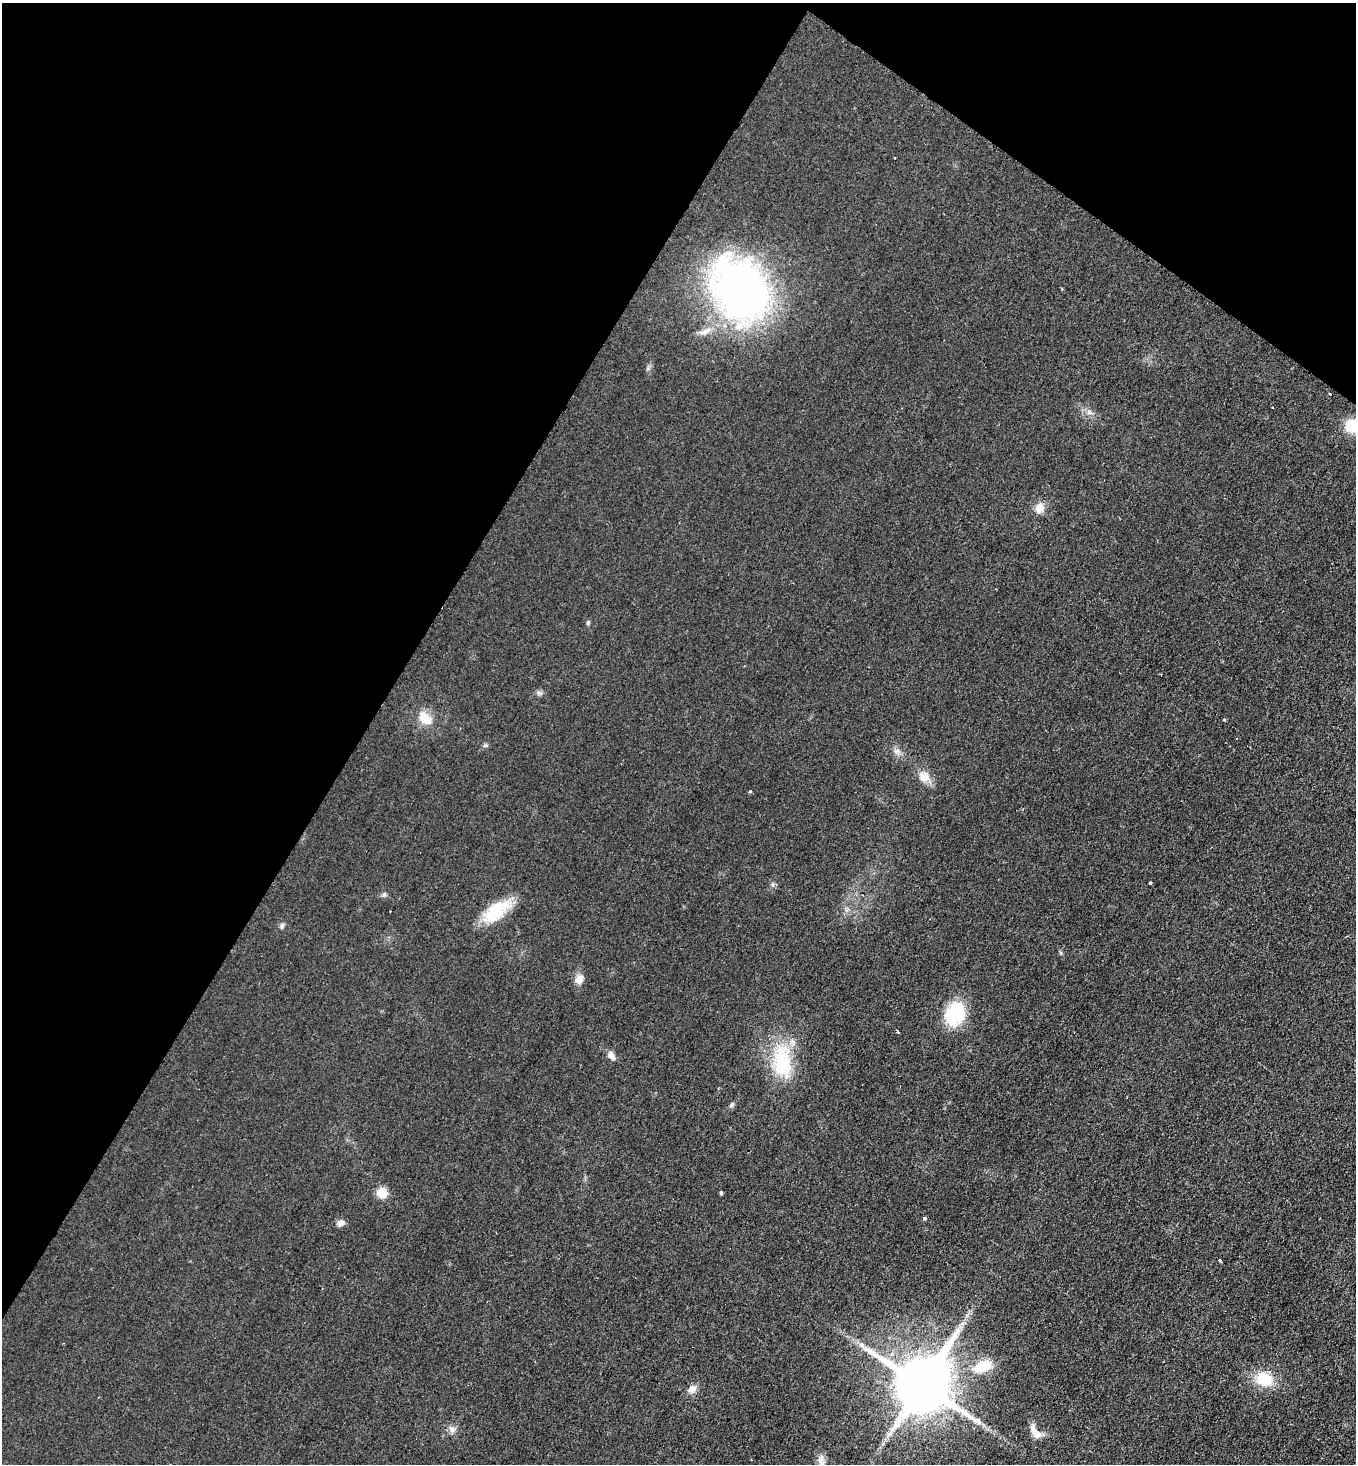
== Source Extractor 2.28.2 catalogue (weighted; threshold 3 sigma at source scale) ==
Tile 2 of 4 x 4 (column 2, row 1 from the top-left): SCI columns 1510-2863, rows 4397-5858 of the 5866 x 5858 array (HDU 1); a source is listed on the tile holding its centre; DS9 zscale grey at full resolution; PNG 1358 x 1466 px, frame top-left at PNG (2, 3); no overlay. Shown black and unused: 33% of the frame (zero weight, under 2 of 3 exposures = <1% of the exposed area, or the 3 px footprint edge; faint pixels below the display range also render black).
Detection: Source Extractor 2.28.2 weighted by HDU 2 'WHT'; one run over the whole footprint, this tile lists its part. Background 0.025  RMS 0.0061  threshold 0.0273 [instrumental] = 3 sigma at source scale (4.5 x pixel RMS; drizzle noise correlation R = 1.50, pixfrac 1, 0.05/0.05 arcsec/px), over >= 5 px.
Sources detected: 36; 2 cosmic-ray / hot-pixel residue — not listed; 1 inside a brighter listed object's ellipse — not listed separately; the other 33 listed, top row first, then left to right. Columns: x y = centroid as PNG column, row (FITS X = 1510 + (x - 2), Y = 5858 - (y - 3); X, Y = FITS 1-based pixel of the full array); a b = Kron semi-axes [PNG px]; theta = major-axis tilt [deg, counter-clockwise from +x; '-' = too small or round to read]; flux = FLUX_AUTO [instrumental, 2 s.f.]
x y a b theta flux
740 290 77 58 -55 220
1351 426 14 13 - 15
1039 508 13 11 88 5.1
588 622 6 4 88 1.1
539 693 7 4 -19 1.2
425 718 20 13 -44 8.9
1224 720 3 2 - 0.94
897 751 8 4 37 1.4
924 777 15 13 -37 6.5
750 791 4 3 - 0.69
1150 883 3 3 - 1.5
495 912 36 17 44 23
282 926 7 5 73 1.3
579 979 12 10 81 4.2
955 1014 21 16 73 36
898 1032 3 3 - 3.1
611 1055 12 7 -59 3.2
782 1062 51 24 -84 35
731 1105 7 4 71 0.98
382 1193 13 12 - 6.8
721 1193 5 3 - 0.87
924 1218 3 3 - 1.8
341 1223 11 7 -7 2.4
1220 1261 4 3 - 2.1
862 1346 10 4 -48 2.3
983 1366 24 14 23 15
1264 1379 21 15 -11 16
922 1384 17 15 60 4200
692 1389 11 10 - 3.6
979 1422 9 4 -71 1.4
452 1429 10 7 -37 2.7
1037 1435 11 10 - 3.8
821 1461 14 8 -78 4.3
Isophote crosses this tile's border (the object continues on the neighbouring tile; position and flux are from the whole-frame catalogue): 1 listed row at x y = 1351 426
Unlisted compact peaks at least as high as the median listed source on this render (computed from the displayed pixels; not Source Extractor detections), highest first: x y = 384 894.